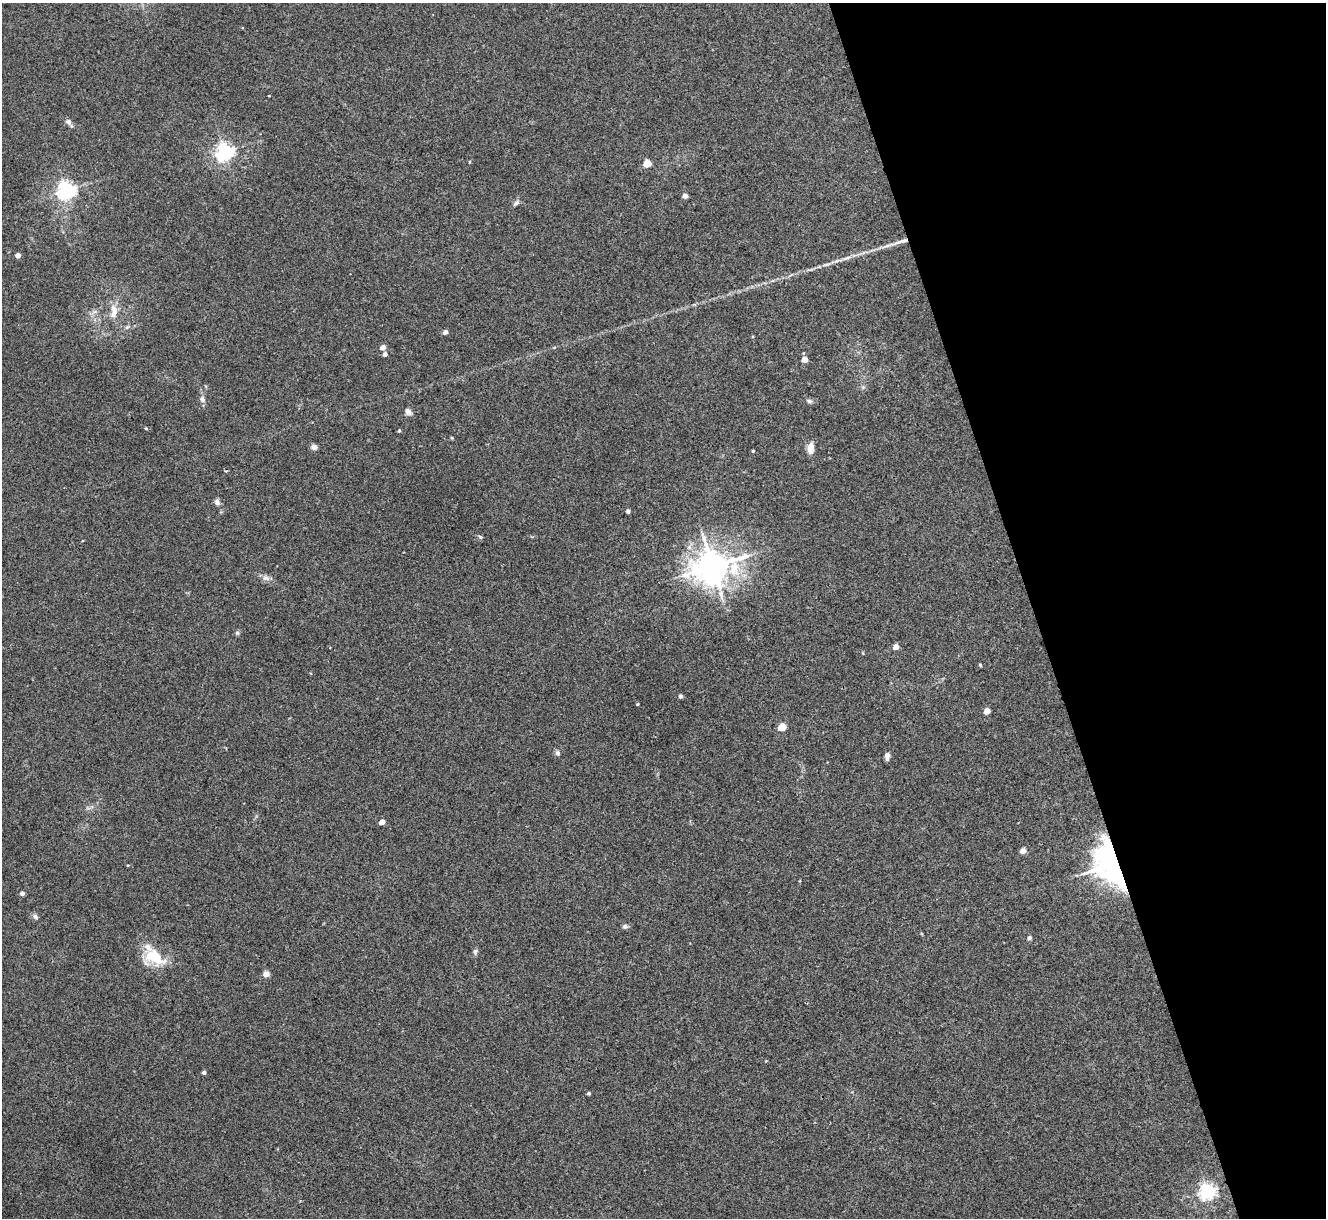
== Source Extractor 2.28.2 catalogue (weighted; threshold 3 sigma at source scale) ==
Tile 12 of 4 x 4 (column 4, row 3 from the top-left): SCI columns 3974-5297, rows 1489-2704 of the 5298 x 5285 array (HDU 1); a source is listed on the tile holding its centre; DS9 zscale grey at full resolution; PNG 1328 x 1220 px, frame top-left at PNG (2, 3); no overlay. Shown black and unused: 22% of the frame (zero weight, under 3 of 4 exposures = <1% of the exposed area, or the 3 px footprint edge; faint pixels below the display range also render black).
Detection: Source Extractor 2.28.2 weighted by HDU 2 'WHT'; one run over the whole footprint, this tile lists its part. Background 0.035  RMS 0.0047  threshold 0.0211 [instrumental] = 3 sigma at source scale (4.5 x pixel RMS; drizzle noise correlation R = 1.50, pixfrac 1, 0.05/0.05 arcsec/px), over >= 5 px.
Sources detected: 55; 2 inside a brighter listed object's ellipse — not listed separately; the other 53 listed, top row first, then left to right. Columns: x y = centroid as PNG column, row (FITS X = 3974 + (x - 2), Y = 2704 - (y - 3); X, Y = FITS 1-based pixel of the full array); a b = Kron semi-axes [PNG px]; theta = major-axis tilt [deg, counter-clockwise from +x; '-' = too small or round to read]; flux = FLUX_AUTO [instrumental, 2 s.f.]
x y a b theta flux
69 122 12 6 -49 1.7
225 152 6 6 - 180
469 162 4 3 - 0.38
647 163 5 4 - 12
66 190 6 6 - 190
685 196 4 4 - 3.7
516 203 10 6 36 1.2
901 241 27 5 17 4.8
18 255 4 4 - 3.9
846 258 17 3 21 2.2
114 311 19 9 86 5.3
127 327 6 4 19 0.77
445 332 4 4 - 2.1
383 347 4 4 - 4
385 354 4 4 - 2.1
805 359 4 4 - 5
202 399 8 6 -54 1.7
809 401 9 5 -9 1.2
408 412 10 7 -41 1.8
146 428 4 3 - 0.47
399 431 4 3 - 0.71
314 447 4 4 - 4.3
811 448 14 7 86 3.8
753 451 3 3 - 0.45
217 502 7 6 - 1.7
628 511 5 4 - 1
480 537 6 4 -44 0.62
712 566 13 11 12 720
266 578 12 6 -18 2
237 633 6 5 - 0.82
896 647 4 4 - 4.3
980 665 4 4 - 0.51
680 696 4 4 - 1.5
638 704 3 3 - 0.47
987 711 4 4 - 6.1
782 727 5 4 - 14
558 753 7 6 - 1.2
887 756 6 4 89 3.7
382 822 4 4 - 4.8
1023 851 4 4 - 4.9
128 865 4 3 - 0.37
1109 865 46 29 -66 82
800 881 4 3 - 0.39
22 893 4 4 - 2.2
35 917 8 6 -45 1.4
625 926 7 6 - 1.1
1029 938 4 4 - 1.3
475 952 9 5 81 1.1
155 959 31 19 -2 14
266 974 4 4 - 6.5
204 1072 4 3 - 1.5
589 1093 4 4 - 0.75
1207 1191 6 6 - 150
Overlapping masked pixels (flux is a lower limit): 2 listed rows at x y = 901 241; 1109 865